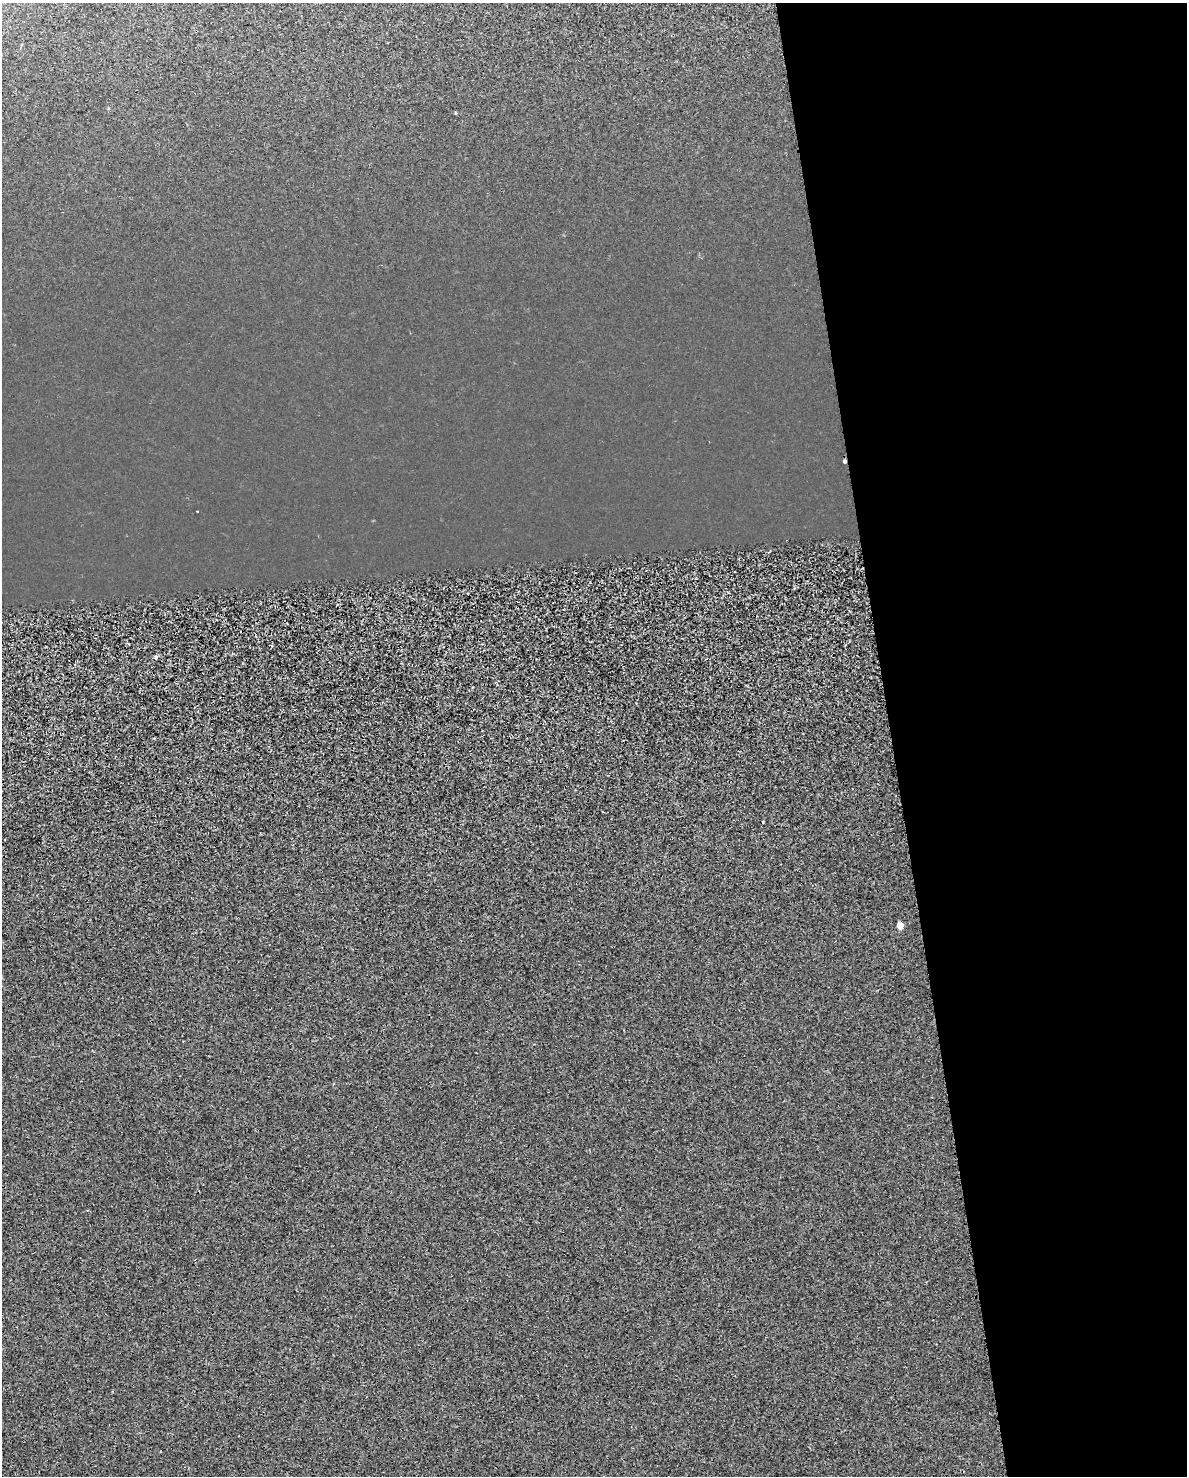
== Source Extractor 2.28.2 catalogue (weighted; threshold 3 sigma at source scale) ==
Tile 8 of 4 x 3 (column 4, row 2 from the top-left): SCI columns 3559-4743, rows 1496-2969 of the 4747 x 4509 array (HDU 1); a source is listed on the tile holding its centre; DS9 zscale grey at full resolution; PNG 1189 x 1478 px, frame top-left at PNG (2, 3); no overlay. Shown black and unused: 25% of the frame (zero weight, under 2 of 3 exposures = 1% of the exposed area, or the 3 px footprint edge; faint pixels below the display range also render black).
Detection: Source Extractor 2.28.2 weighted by HDU 2 'WHT'; one run over the whole footprint, this tile lists its part. Background -2.45e-04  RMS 0.0049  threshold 0.0221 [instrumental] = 3 sigma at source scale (4.5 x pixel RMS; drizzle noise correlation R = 1.50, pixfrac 1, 0.0396/0.0396 arcsec/px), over >= 5 px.
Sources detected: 5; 1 cosmic-ray / hot-pixel residue — not listed; the other 4 listed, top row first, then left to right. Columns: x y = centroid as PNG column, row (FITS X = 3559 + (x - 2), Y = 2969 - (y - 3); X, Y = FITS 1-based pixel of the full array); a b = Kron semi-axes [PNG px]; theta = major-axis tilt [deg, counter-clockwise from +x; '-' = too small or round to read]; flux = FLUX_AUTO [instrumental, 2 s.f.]
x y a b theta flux
456 113 5 3 - 0.42
844 461 3 3 - 1.5
156 657 4 4 - 1.4
900 925 5 5 - 4.2
Overlapping masked pixels (flux is a lower limit): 1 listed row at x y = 844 461